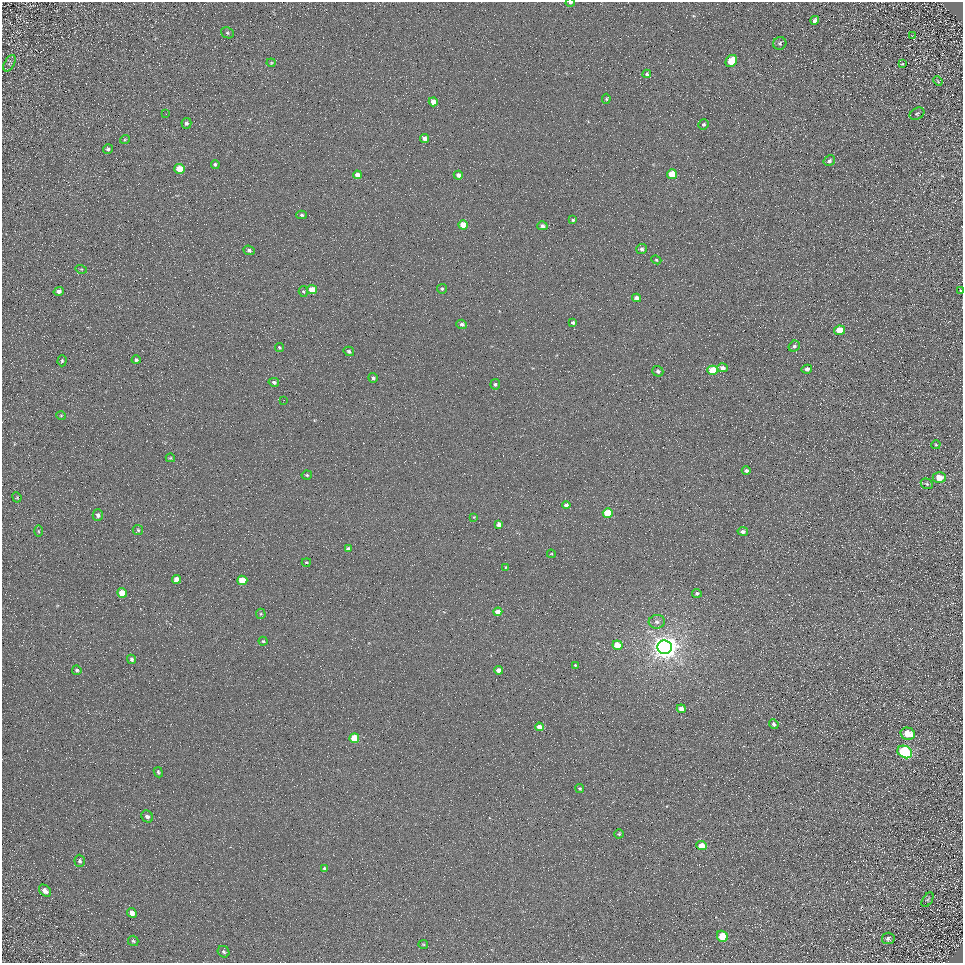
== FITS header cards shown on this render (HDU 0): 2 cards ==
NAXIS1  =                  961
NAXIS2  =                  961

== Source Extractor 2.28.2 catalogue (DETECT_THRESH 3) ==
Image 961 x 961 px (HDU 0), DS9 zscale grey, 1 PNG px = 1 image px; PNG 965 x 965 px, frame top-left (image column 1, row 961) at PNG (2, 2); each listed source drawn as its Kron ellipse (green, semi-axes under 4 px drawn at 4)
Background 4.21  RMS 8.6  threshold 25.8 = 3 sigma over >= 5 px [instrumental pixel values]
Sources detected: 111; all 111 listed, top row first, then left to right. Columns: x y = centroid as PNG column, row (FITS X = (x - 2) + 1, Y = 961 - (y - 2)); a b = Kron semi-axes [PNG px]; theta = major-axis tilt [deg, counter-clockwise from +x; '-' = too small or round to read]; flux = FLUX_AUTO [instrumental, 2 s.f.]
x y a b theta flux
570 3 4 2 - 1000
815 20 5 4 - 1700
227 33 7 5 -23 1000
912 36 3 2 - 550
780 43 7 6 - 1300
731 61 6 5 - 15000
10 63 9 5 62 1200
271 63 4 4 - 620
902 64 3 2 - 460
647 74 4 4 - 960
938 81 5 4 - 690
606 99 5 4 - 760
433 102 4 4 - 4900
166 114 2 2 - 350
917 114 8 5 27 1000
186 123 5 5 - 1600
704 124 5 5 - 1000
425 138 5 4 - 2900
125 139 5 3 - 560
108 149 5 4 - 1500
829 161 6 5 - 1500
215 164 4 4 - 1000
180 169 5 5 - 12000
672 174 5 5 - 16000
357 175 4 4 - 4300
458 175 4 4 - 2700
302 215 5 4 - 1000
573 220 4 4 - 730
463 225 5 4 - 11000
542 226 5 4 - 1800
642 249 5 5 - 1600
249 250 6 4 -23 1700
656 260 5 4 - 760
81 269 5 3 - 530
312 289 5 4 - 7500
442 289 5 5 - 940
59 291 5 4 - 1900
961 291 3 3 - 710
303 292 5 4 - 820
637 298 4 4 - 3300
573 322 4 4 - 1300
462 324 5 4 - 1700
840 330 5 4 - 12000
794 346 6 5 - 1500
279 347 4 4 - 910
349 351 5 4 - 1400
136 360 4 4 - 1100
62 361 5 4 - 860
723 368 5 4 - 3400
807 369 5 4 - 2200
713 370 5 4 - 22000
658 371 5 5 - 1700
373 378 5 4 - 1500
274 382 5 4 - 1600
495 384 5 4 - 1200
284 400 2 2 - 260
61 415 5 3 - 570
936 445 4 4 - 650
170 458 4 4 - 590
746 471 4 4 - 1600
307 475 5 4 - 910
939 477 6 5 - 8000
927 484 6 5 - 960
17 497 5 4 - 680
566 505 4 4 - 2100
608 513 5 4 - 19000
98 515 6 5 - 1800
474 517 3 3 - 420
499 524 4 4 - 2800
138 530 5 5 - 980
38 531 6 3 -89 550
743 531 5 4 - 1800
348 549 4 4 - 2300
551 554 4 4 - 520
306 562 4 3 - 740
506 567 3 3 - 550
177 579 4 4 - 4900
242 580 5 4 - 14000
122 593 5 5 - 7200
697 593 5 4 - 1400
498 612 4 4 - 5200
261 614 5 5 - 800
657 622 8 7 - 2300
263 641 4 4 - 740
617 645 5 4 - 11000
665 647 7 7 - 810000
132 659 5 4 - 1200
575 665 3 3 - 580
77 670 5 4 - 1000
499 670 4 4 - 3600
681 709 4 4 - 3600
774 724 5 4 - 1300
539 727 4 4 - 4800
908 734 7 6 - 8800
354 738 5 5 - 13000
905 752 7 6 - 73000
158 772 5 4 - 900
580 789 4 4 - 910
147 816 6 5 - 2200
619 834 4 4 - 770
702 846 5 4 - 7200
80 861 6 5 - 1100
325 869 4 4 - 1900
45 891 7 5 -45 2600
928 900 8 5 57 990
132 913 5 4 - 2800
722 936 6 5 - 12000
888 938 6 5 - 1400
133 941 5 5 - 910
423 944 5 4 - 660
224 952 6 5 - 1200
At the frame edge (FLAGS 8, measured only in part): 2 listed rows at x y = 570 3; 961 291